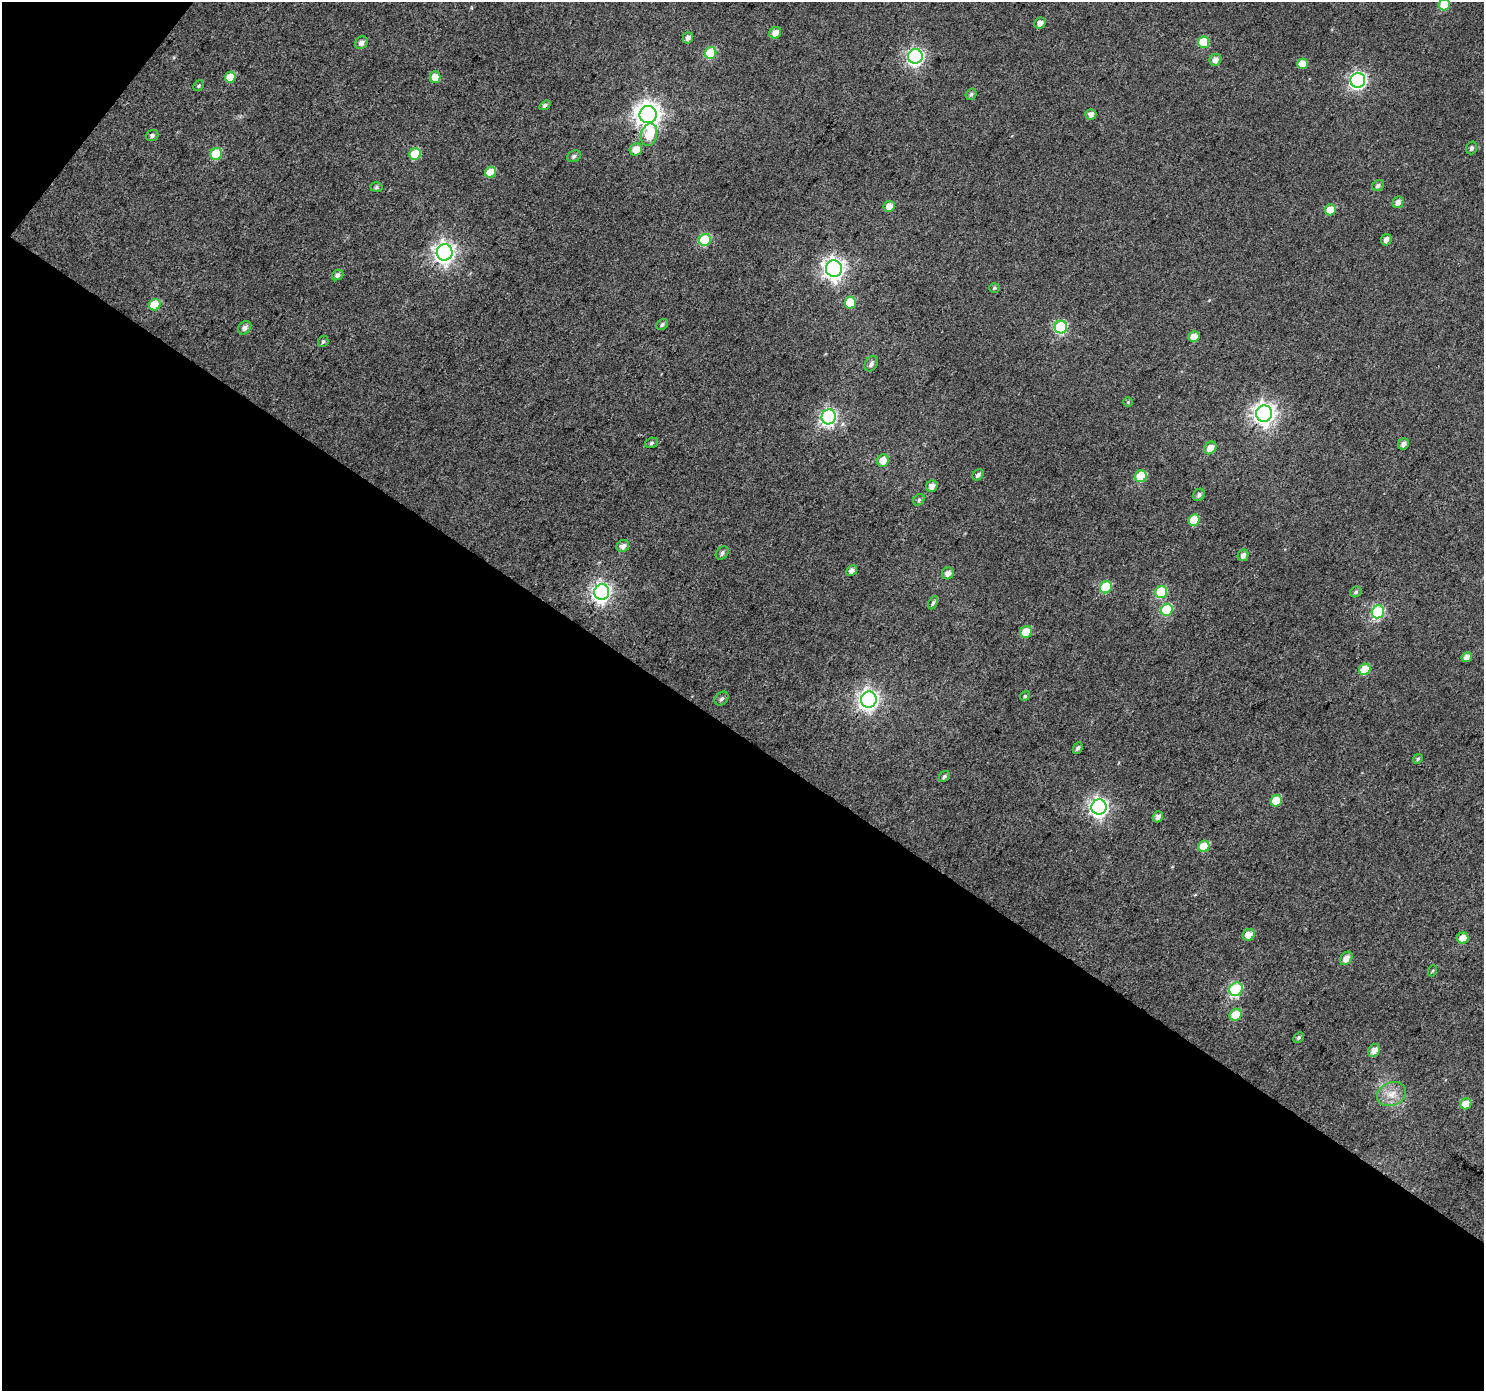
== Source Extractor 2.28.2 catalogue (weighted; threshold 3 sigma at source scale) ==
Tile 3 of 2 x 2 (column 1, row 2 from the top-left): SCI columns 2-1483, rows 115-1503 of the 2968 x 2988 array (HDU 1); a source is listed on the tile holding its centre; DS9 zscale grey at full resolution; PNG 1486 x 1393 px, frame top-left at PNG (2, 2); each listed source drawn as its Kron ellipse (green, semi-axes under 4 px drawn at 4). Shown black and unused: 48% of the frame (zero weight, under 3 of 4 exposures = <1% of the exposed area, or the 3 px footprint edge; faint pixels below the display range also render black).
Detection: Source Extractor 2.28.2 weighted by HDU 2 'WHT'; one run over the whole footprint, this tile lists its part. Background 0.0456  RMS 0.011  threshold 0.051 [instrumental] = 3 sigma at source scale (4.5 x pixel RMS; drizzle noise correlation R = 1.50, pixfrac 1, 0.0396/0.0396 arcsec/px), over >= 5 px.
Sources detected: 93; all 93 listed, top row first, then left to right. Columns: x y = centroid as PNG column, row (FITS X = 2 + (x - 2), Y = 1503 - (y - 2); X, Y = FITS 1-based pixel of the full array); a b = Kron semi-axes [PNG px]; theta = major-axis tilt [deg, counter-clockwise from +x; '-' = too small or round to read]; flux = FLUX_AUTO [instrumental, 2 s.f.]
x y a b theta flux
1444 5 5 5 - 30
1040 23 6 5 - 6
775 33 6 5 - 8.3
688 38 6 5 - 4.4
1203 42 6 5 - 35
361 43 7 6 - 6.1
711 53 6 5 - 52
915 56 7 7 - 290
1215 60 6 5 - 6.6
1302 64 5 5 - 15
230 77 5 5 - 19
435 77 6 5 - 13
1358 80 7 7 - 300
199 86 6 5 - 1.7
971 94 6 5 - 2.5
545 105 6 4 34 2.6
1091 114 5 5 - 5.9
648 115 8 8 - 1100
152 135 6 5 - 3.1
649 135 11 8 78 26
1472 148 6 5 - 2.8
636 149 6 6 - 13
216 154 6 5 - 46
415 154 6 5 - 37
574 156 7 5 28 2.9
491 172 6 5 - 25
1378 185 6 5 - 3.3
376 187 6 5 - 1.9
1398 202 6 5 - 5.8
889 206 5 5 - 12
1330 210 5 5 - 19
705 240 6 6 - 80
1386 240 6 5 - 4.9
445 252 8 8 - 600
834 269 8 8 - 670
338 275 6 5 - 3.4
994 288 5 4 - 1.6
850 302 6 5 - 35
155 305 6 5 - 34
662 324 6 5 - 2.7
1061 327 6 6 - 120
245 328 7 6 - 4.8
1194 337 5 5 - 11
323 341 6 5 - 2.1
871 364 8 6 57 4.3
1128 402 5 5 - 1.5
1264 414 8 8 - 680
829 417 7 7 - 250
651 443 7 5 18 2.2
1404 444 6 5 - 5.2
1210 448 7 5 54 11
883 461 6 5 - 12
978 475 6 5 - 3.4
1141 476 6 5 - 42
932 486 6 5 - 7.3
1199 495 6 5 - 3.3
919 500 6 5 - 2
1194 520 6 5 - 27
623 546 6 6 - 5.9
722 553 7 5 51 3.2
1243 555 6 5 - 4.6
852 571 6 5 - 5.4
948 573 6 5 - 6.7
1106 587 6 5 - 50
602 592 8 7 - 420
1161 592 6 6 - 60
1356 592 6 5 - 2.3
933 603 7 4 65 2.3
1167 610 6 6 - 53
1378 612 6 6 - 120
1026 632 6 5 - 27
1467 657 5 4 - 6.3
1365 669 6 5 - 29
1025 696 5 4 - 1.6
722 699 8 6 45 2.9
869 699 8 8 - 500
1078 748 6 4 63 3
1418 759 5 4 - 1.6
944 777 6 4 43 2.7
1276 801 6 5 - 28
1099 807 7 7 - 430
1158 817 6 5 - 4.6
1204 846 6 5 - 29
1248 935 6 5 - 12
1463 938 6 5 - 15
1346 958 7 5 53 7
1432 971 5 3 - 1.2
1236 989 7 6 - 110
1236 1015 6 5 - 22
1299 1037 6 4 44 2.1
1374 1050 7 5 52 9
1392 1094 15 11 21 14
1466 1104 6 5 - 20
Overlapping masked pixels (flux is a lower limit): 1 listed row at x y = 1248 935
Isophote crosses this tile's border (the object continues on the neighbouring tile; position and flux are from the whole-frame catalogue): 1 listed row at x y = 1444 5